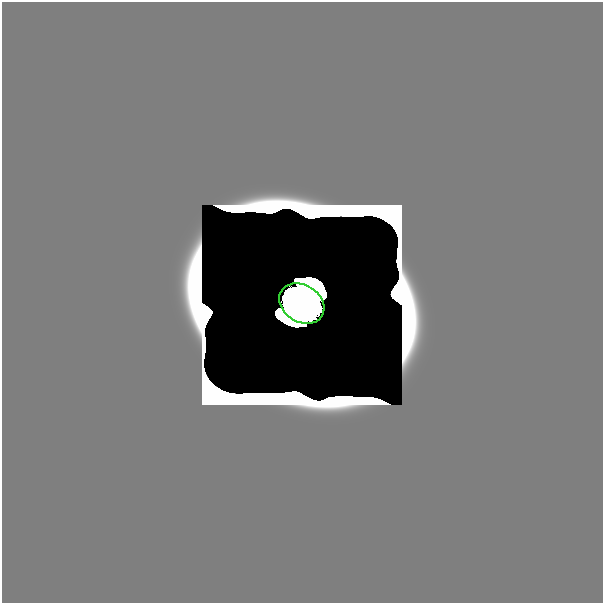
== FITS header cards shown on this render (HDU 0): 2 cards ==
NAXIS1  =                  601
NAXIS2  =                  601

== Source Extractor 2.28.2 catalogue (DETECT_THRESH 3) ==
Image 601 x 601 px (HDU 0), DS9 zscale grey, 1 PNG px = 1 image px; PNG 605 x 605 px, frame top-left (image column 1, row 601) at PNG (2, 2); each listed source drawn as its Kron ellipse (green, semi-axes under 4 px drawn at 4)
Background 0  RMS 9.4e-36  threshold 2.82e-35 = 3 sigma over >= 5 px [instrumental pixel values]
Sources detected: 18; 17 with non-positive FLUX_AUTO (blend fragments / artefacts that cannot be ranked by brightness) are neither listed nor drawn; the other 1 listed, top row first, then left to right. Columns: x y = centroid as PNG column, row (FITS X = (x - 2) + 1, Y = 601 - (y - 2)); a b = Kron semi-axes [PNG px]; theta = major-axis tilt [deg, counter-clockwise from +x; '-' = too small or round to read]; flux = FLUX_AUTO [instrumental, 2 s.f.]
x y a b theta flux
302 304 24 18 -32 60
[17 non-positive-flux detections neither listed nor drawn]